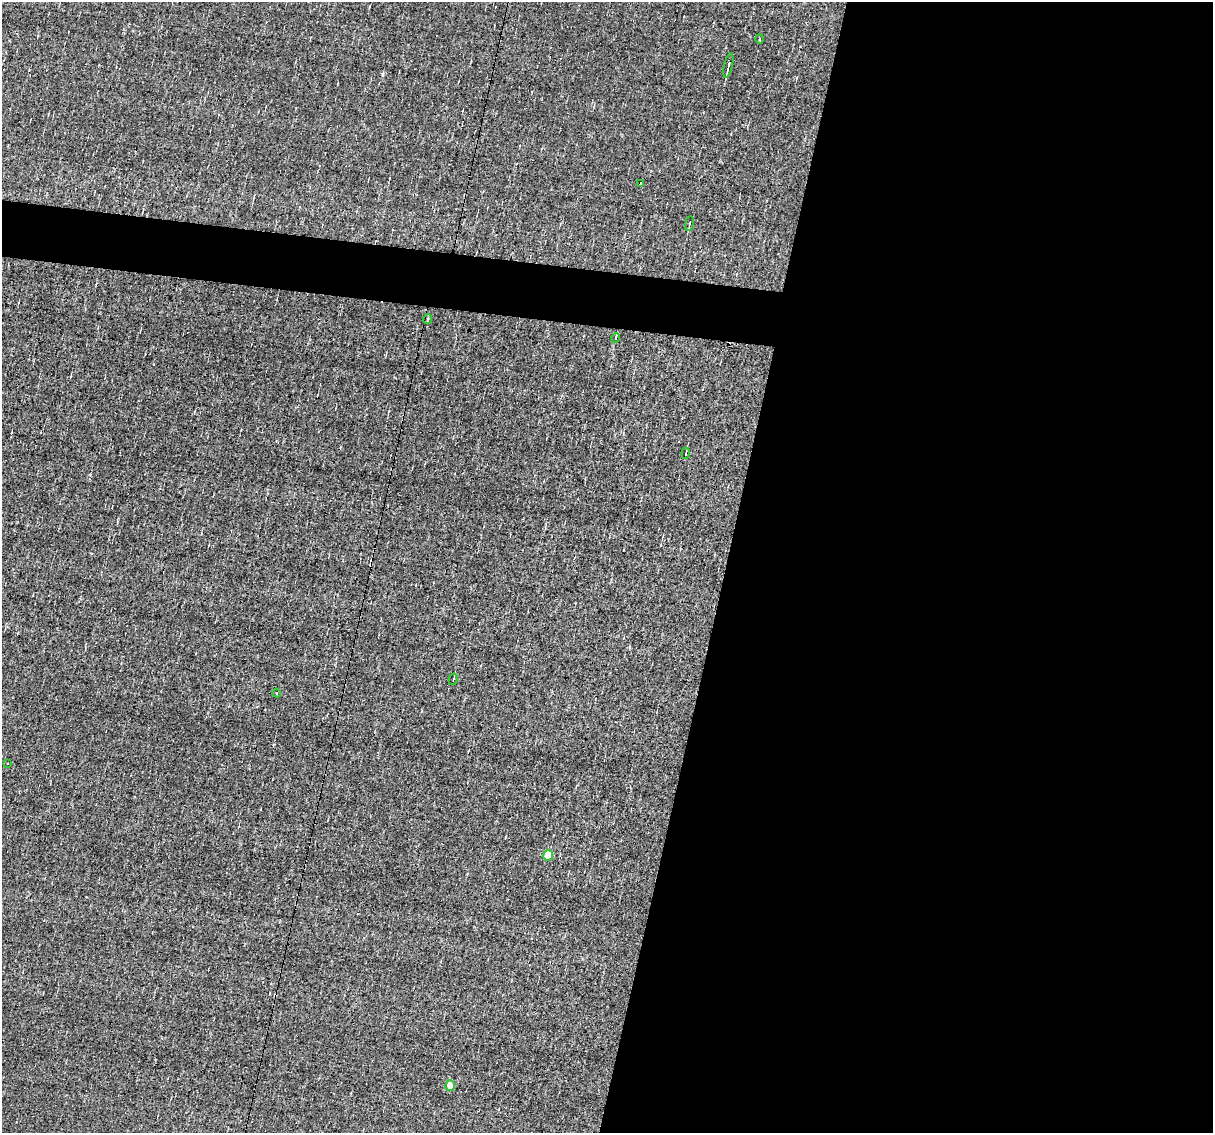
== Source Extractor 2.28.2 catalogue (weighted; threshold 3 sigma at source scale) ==
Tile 12 of 4 x 4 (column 4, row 3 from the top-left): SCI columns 3634-4844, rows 1363-2493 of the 4844 x 4870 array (HDU 1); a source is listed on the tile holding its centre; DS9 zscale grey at full resolution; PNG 1215 x 1135 px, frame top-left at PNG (2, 2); each listed source drawn as its Kron ellipse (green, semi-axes under 4 px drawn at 4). Shown black and unused: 44% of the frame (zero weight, under 3 of 4 exposures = <1% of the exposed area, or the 3 px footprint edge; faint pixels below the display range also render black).
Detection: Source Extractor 2.28.2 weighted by HDU 2 'WHT'; one run over the whole footprint, this tile lists its part. Background -0.00519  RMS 0.051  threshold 0.23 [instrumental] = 3 sigma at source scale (4.5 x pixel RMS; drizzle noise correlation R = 1.50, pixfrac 1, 0.05/0.05 arcsec/px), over >= 5 px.
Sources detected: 12; all 12 listed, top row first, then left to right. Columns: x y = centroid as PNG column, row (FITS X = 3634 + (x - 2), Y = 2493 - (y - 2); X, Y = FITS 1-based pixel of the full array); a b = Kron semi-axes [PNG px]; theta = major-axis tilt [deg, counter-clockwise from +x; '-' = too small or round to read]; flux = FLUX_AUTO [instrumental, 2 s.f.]
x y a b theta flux
760 39 5 3 - 5.1
728 65 13 3 77 16
641 183 4 3 - 7.7
689 223 7 3 80 6.4
428 319 5 3 - 4.7
616 338 5 3 - 3.9
686 453 5 2 - 6
453 679 6 2 77 4.4
277 693 4 3 - 4.3
8 764 2 2 - 4.4
548 855 5 5 - 100
450 1086 5 5 - 60
Unlisted compact peaks at least as high as the median listed source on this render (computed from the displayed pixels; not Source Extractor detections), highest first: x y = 382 74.